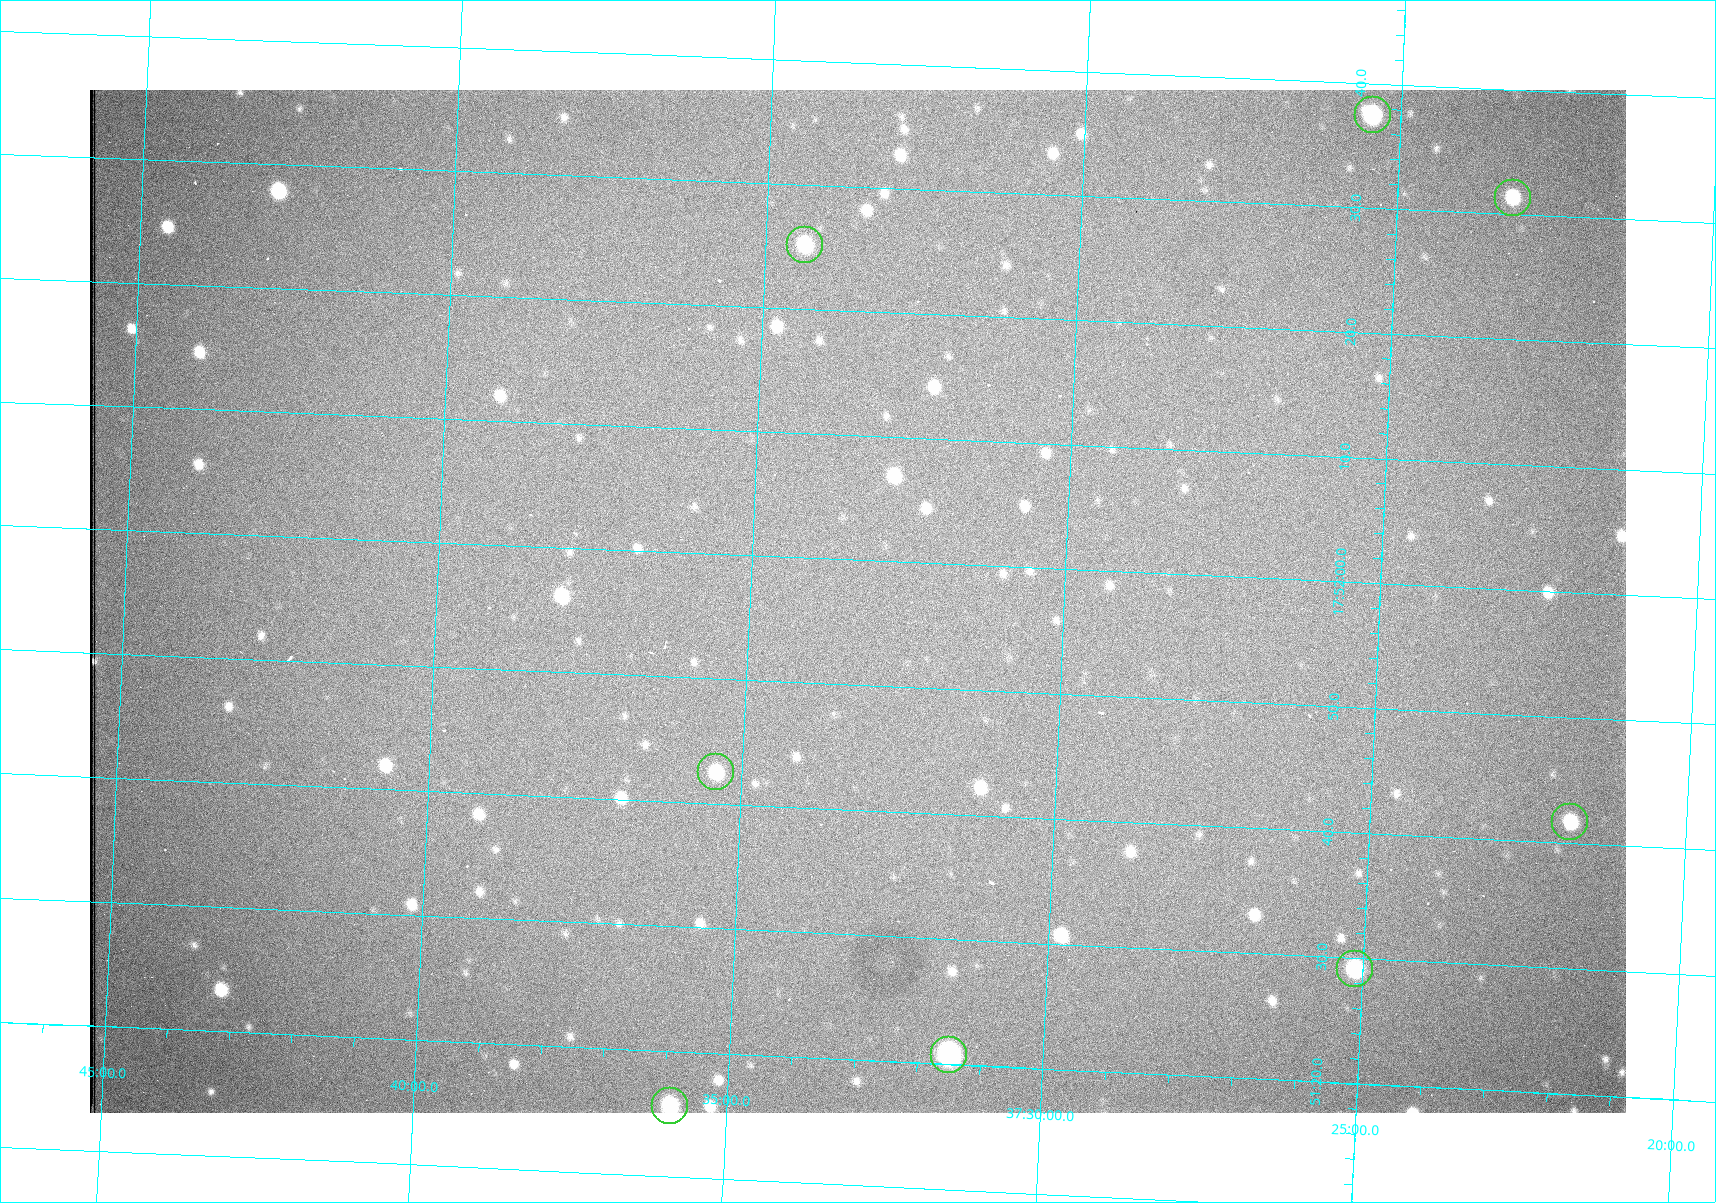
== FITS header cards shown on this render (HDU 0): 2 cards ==
NAXIS1  =                 1536 /fastest changing axis
NAXIS2  =                 1023 /next to fastest changing axis

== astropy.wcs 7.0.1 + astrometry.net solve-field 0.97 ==
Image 1536 x 1023 px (HDU 0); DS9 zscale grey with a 90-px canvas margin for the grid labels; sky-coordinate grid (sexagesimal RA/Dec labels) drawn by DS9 from the SOLVED WCS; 8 Tycho-2 reference stars matched to detected sources circled (green)
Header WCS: RA---TAN/DEC--TAN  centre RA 17:51:57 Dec +37:33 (267.99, +37.55 deg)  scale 0.958 arcsec/px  FOV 24.5' x 16.3'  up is +87 deg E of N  parity flipped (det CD > 0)
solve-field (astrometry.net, Tycho-2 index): VERIFIED the header's WCS against the Tycho-2 star catalogue (8 matches, 0 conflicts) and refined it, rather than solving blind
Solved WCS: RA---TAN-SIP/DEC--TAN-SIP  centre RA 17:51:57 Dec +37:33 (267.99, +37.55 deg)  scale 0.956 arcsec/px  FOV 24.5' x 16.3'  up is +87 deg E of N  parity flipped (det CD > 0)
The solver's refit moves the header's centre by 0.57 arcsec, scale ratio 0.9974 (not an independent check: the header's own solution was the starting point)
Tycho-2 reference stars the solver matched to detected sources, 8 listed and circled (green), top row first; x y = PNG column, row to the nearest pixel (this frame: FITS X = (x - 90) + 1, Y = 1023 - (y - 90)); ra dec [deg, ICRS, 3 dp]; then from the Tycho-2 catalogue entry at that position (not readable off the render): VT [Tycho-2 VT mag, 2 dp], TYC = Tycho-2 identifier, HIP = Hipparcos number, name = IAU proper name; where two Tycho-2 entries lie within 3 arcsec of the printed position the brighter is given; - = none
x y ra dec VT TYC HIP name
1373 115 268.156 +37.424 11.25 2620-712-1 - -
1513 198 268.131 +37.386 12.62 2620-526-1 - -
805 245 268.105 +37.573 11.82 3089-995-1 - -
716 772 267.927 +37.590 11.84 3089-1137-1 - -
1570 822 267.924 +37.364 11.94 2620-391-1 - -
1355 969 267.871 +37.419 11.35 2620-812-1 - -
949 1055 267.836 +37.525 9.96 3089-889-1 - -
670 1106 267.815 +37.598 11.54 3089-1081-1 - -